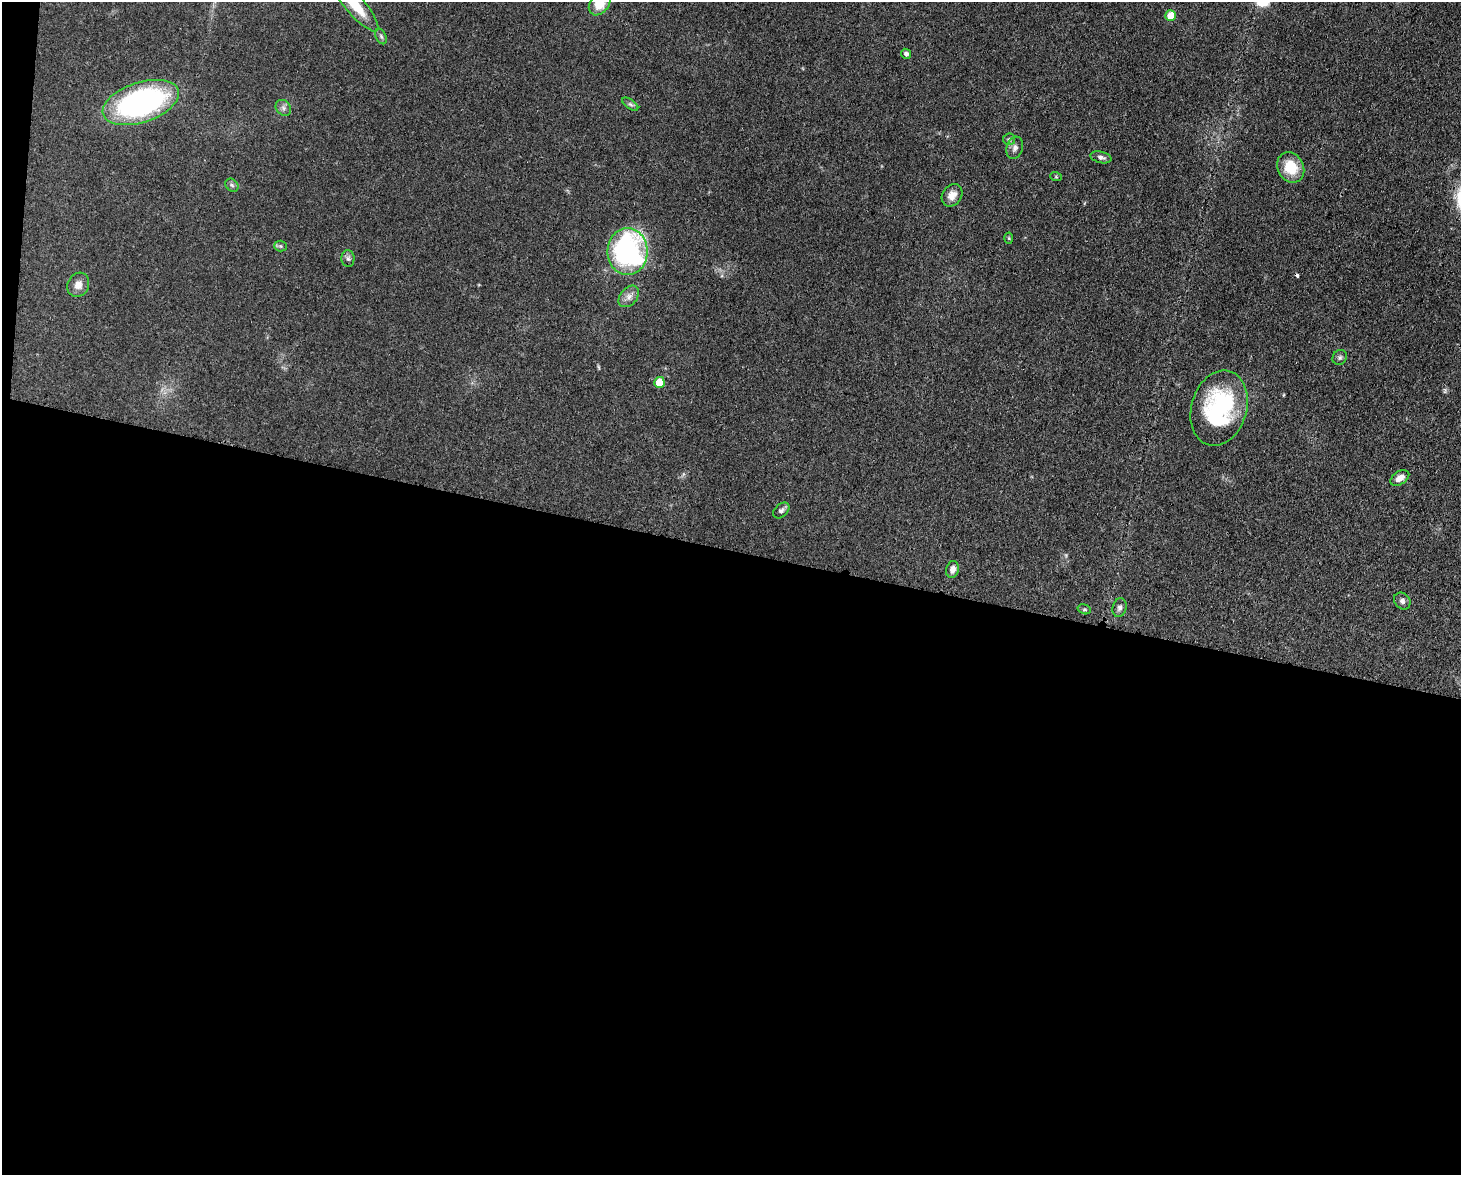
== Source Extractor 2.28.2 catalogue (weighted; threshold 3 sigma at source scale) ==
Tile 10 of 3 x 4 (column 1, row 4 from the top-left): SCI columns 305-1763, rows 76-1248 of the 4864 x 4844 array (HDU 1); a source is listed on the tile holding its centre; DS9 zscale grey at full resolution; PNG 1463 x 1177 px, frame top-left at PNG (2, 2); each listed source drawn as its Kron ellipse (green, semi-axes under 4 px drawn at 4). Shown black and unused: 54% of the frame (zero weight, under 3 of 4 exposures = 9% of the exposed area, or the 3 px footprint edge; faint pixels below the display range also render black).
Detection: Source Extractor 2.28.2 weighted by HDU 2 'WHT'; one run over the whole footprint, this tile lists its part. Background 0.0931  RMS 0.0046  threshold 0.0207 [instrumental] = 3 sigma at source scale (4.5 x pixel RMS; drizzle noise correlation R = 1.50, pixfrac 1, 0.05/0.05 arcsec/px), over >= 5 px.
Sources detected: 31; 1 cosmic-ray / hot-pixel residue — neither listed nor drawn; the other 30 listed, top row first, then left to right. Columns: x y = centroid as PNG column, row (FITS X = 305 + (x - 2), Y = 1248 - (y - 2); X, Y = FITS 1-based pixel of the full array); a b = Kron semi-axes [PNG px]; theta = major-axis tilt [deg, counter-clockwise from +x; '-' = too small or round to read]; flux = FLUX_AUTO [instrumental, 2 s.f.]
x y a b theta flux
600 3 13 9 55 10
354 4 35 9 -49 15
1171 16 5 5 - 8.2
381 36 8 5 -63 0.92
906 54 5 4 - 1.3
141 103 40 20 18 110
630 104 9 4 -35 1.1
283 108 8 7 - 1.6
1009 139 6 5 - 0.94
1015 148 11 8 72 2.2
1101 157 11 5 -13 1.6
1291 167 16 13 -62 13
1056 177 6 3 -19 0.51
232 185 7 5 -45 1.1
952 195 12 9 56 3.5
1009 238 5 3 - 0.45
280 246 6 5 - 0.77
628 252 23 20 -90 90
348 259 8 6 -88 1.3
78 285 12 10 62 3.5
629 296 12 8 49 2.8
1340 357 8 7 - 1.3
659 382 5 5 - 8.1
1219 408 38 27 74 52
1400 478 10 6 33 3.1
781 510 9 6 42 1.5
952 569 8 6 76 2.7
1402 601 9 7 -48 1.6
1120 608 9 6 74 1.7
1084 609 7 5 -17 0.71
Isophote crosses this tile's border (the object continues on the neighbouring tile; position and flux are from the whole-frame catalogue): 2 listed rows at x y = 600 3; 354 4